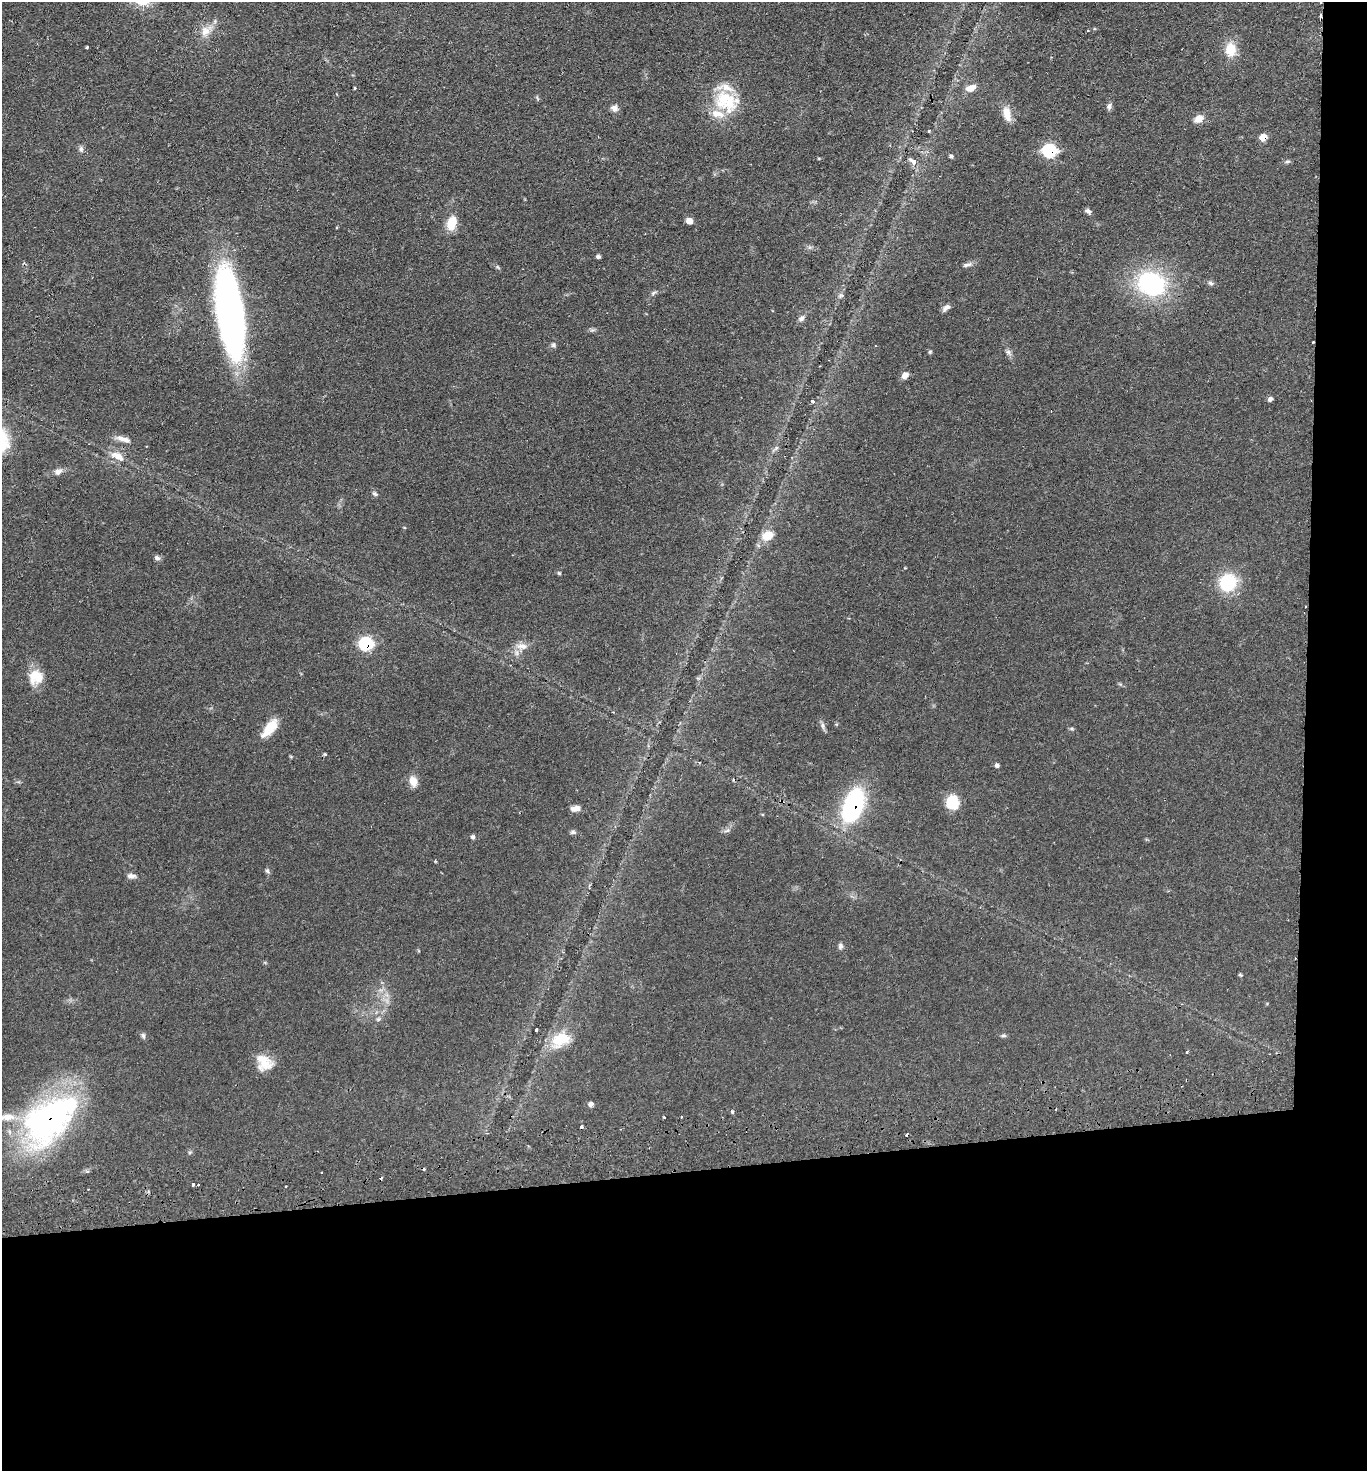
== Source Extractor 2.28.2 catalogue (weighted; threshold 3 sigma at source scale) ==
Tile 9 of 3 x 3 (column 3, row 3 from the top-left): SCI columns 2855-4219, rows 53-1521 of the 4380 x 4515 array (HDU 1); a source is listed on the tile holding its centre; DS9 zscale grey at full resolution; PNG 1369 x 1473 px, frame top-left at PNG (2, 2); no overlay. Shown black and unused: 24% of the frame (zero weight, under 2 of 3 exposures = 3% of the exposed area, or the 3 px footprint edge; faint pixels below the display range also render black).
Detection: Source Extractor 2.28.2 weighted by HDU 2 'WHT'; one run over the whole footprint, this tile lists its part. Background 0.0543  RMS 0.0061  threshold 0.0275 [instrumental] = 3 sigma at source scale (4.5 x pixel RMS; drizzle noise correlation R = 1.50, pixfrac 1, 0.05/0.05 arcsec/px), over >= 5 px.
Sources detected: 98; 1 too faint to see at this stretch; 11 cosmic-ray / hot-pixel residue — not listed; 4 inside a brighter listed object's ellipse — not listed separately; the other 82 listed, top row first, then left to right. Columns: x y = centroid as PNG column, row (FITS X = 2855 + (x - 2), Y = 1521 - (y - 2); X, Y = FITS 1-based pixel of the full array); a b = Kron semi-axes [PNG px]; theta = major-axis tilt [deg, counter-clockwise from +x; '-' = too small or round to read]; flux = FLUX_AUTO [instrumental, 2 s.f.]
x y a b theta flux
1321 2 3 2 - 0.72
1320 16 4 2 - 5.3
206 31 20 12 41 7.7
86 47 3 3 - 1.1
1230 49 17 12 89 12
355 88 4 3 - 0.51
971 88 13 8 20 5.3
726 101 36 28 -27 29
1109 106 9 7 62 1.9
614 108 8 8 - 3.1
1007 114 20 10 -76 7.5
1198 119 13 9 30 4.5
929 131 4 3 - 0.71
1263 137 7 7 - 5.5
81 149 9 5 -76 1.6
1049 151 8 7 - 54
951 156 5 4 - 1.2
913 161 7 6 - 5.1
1287 161 9 4 1 1.1
1088 211 8 6 -39 1.8
690 221 5 5 - 7.2
452 223 19 12 76 9.5
337 227 3 3 - 0.59
598 256 5 4 - 1.4
967 265 15 5 14 2.2
498 267 8 3 -45 0.86
1211 283 8 5 -27 1.5
1151 284 28 23 -19 76
653 293 9 4 35 1.2
841 296 8 5 33 1.3
946 308 11 6 38 2.4
230 311 82 22 -82 260
801 318 10 7 45 2.1
553 345 7 6 - 1.4
930 352 6 4 69 0.79
1008 352 9 6 -40 1.9
905 375 9 7 37 3.2
1270 399 6 5 - 1.7
812 401 4 4 - 1.3
1051 411 2 2 - 0.42
123 439 20 6 -16 4.5
776 448 8 4 45 1.4
117 456 22 10 -29 7.4
58 471 11 8 30 3.1
375 494 7 5 -32 1.4
767 536 14 11 24 8.8
157 558 8 6 -24 1.8
905 568 3 3 - 0.76
559 573 4 4 - 0.81
1228 582 17 16 - 31
366 644 8 7 - 56
522 646 18 11 1 5.8
36 677 18 17 - 13
822 726 10 5 -80 1.8
270 728 26 11 51 12
1072 729 6 4 -1 0.82
325 754 5 4 - 0.71
997 765 6 5 - 1.4
413 781 13 10 -70 5.7
952 802 15 12 -88 16
853 805 29 16 70 80
575 808 11 7 8 3.5
727 830 9 4 27 1.5
573 832 7 5 -5 1.5
473 837 6 5 - 1.6
267 871 7 5 -50 1.2
131 876 12 7 -1 2.6
840 946 8 6 89 1.7
1240 975 5 4 - 0.72
378 1019 6 6 - 1.3
536 1030 4 3 - 2.7
143 1036 9 5 -73 1.4
1003 1036 8 4 0 1
561 1039 27 17 32 18
1187 1052 4 3 - 0.57
265 1064 22 16 27 10
591 1104 7 6 - 2
732 1112 4 3 - 1.2
48 1119 65 37 40 180
190 1152 6 4 18 0.75
321 1172 3 2 - 0.66
193 1184 3 3 - 2.2
Overlapping masked pixels (flux is a lower limit): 7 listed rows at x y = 1321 2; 1320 16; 1263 137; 1049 151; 366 644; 853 805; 48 1119
Isophote crosses this tile's border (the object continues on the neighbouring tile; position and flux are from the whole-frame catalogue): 1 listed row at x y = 1321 2